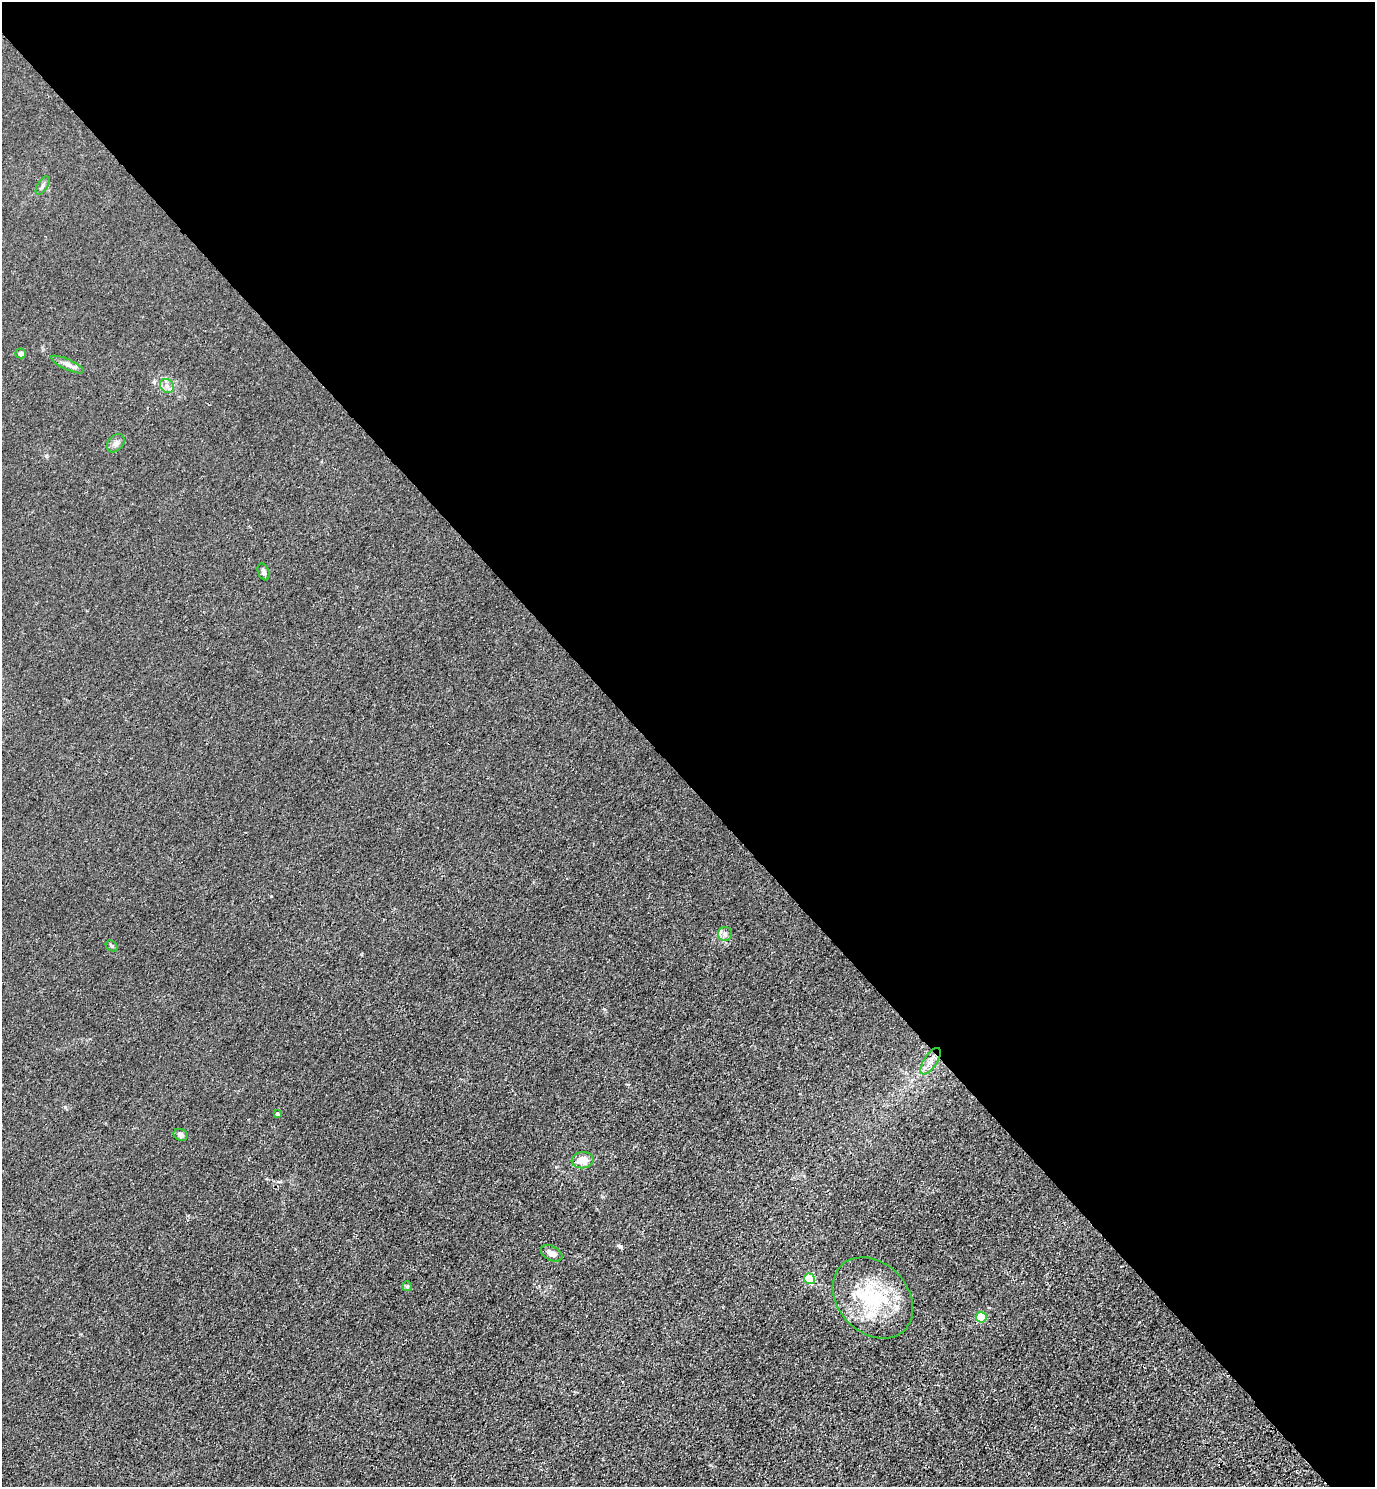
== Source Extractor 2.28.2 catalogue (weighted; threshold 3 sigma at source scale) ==
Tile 3 of 4 x 4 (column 3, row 1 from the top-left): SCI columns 3125-4497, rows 4544-6028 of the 6111 x 6115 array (HDU 1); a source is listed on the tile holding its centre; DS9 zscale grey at full resolution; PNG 1377 x 1489 px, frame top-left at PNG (2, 2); each listed source drawn as its Kron ellipse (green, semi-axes under 4 px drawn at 4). Shown black and unused: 53% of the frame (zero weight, under 3 of 4 exposures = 6% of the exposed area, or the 3 px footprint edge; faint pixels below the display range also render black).
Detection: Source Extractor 2.28.2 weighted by HDU 2 'WHT'; one run over the whole footprint, this tile lists its part. Background 0.0215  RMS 0.0053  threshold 0.0238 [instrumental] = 3 sigma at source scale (4.5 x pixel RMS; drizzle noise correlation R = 1.50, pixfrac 1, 0.05/0.05 arcsec/px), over >= 5 px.
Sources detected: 18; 1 inside a brighter listed object's ellipse — not listed separately; the other 17 listed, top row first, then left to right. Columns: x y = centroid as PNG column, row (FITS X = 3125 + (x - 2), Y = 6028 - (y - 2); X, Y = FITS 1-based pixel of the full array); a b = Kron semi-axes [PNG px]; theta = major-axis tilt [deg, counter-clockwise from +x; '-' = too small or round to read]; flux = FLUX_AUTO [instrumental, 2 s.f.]
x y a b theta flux
43 186 10 5 60 1.5
20 353 5 5 - 1.3
67 364 18 5 -25 2.8
167 386 8 6 -46 2
116 443 10 7 49 2.3
264 572 9 5 -69 1.5
725 934 7 7 - 1.7
111 946 6 5 - 0.79
931 1061 15 6 56 3.9
277 1114 4 4 - 0.81
181 1135 7 5 -24 2
583 1160 11 8 8 6.3
552 1253 11 7 -25 2.7
809 1279 5 5 - 32
407 1286 5 5 - 0.8
873 1298 45 35 -46 42
981 1317 5 5 - 19
Unlisted compact peaks at least as high as the median listed source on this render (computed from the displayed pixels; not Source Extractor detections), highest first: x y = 620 1246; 65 1107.